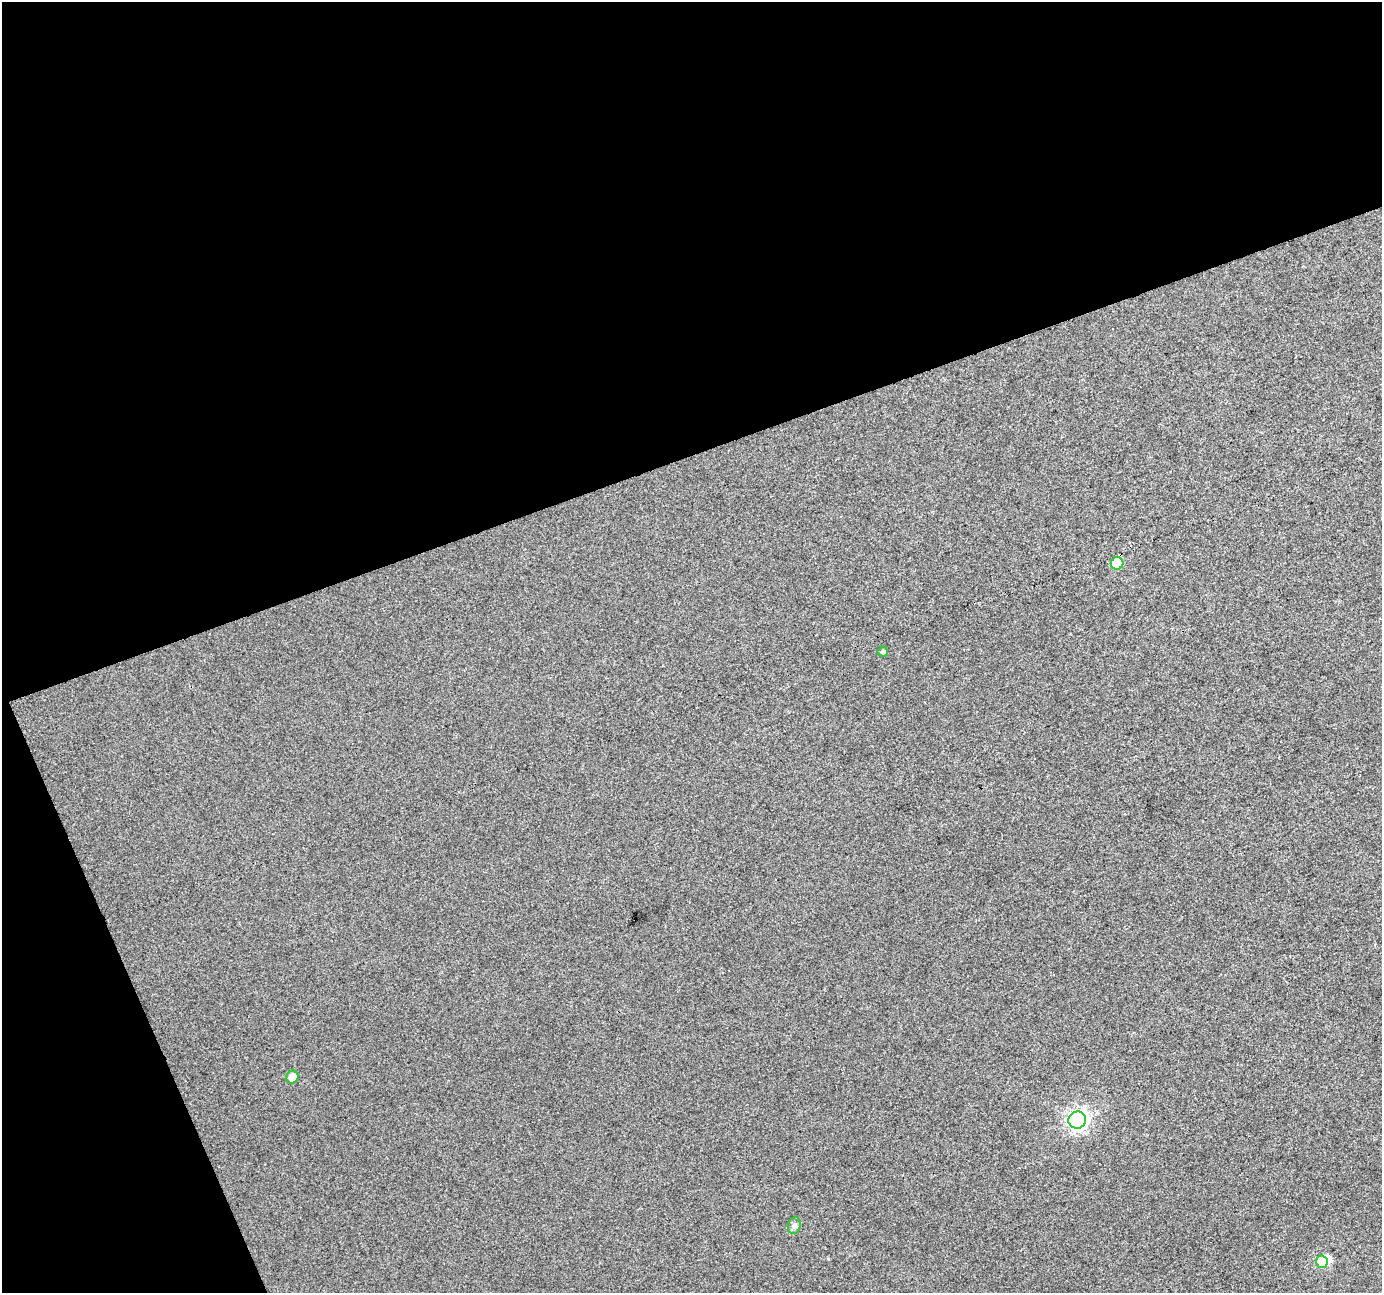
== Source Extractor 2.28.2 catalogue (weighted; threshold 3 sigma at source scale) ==
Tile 1 of 2 x 2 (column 1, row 1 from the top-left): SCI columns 1-1380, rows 1340-2630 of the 2764 x 2696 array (HDU 1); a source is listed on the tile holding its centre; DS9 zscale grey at full resolution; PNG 1384 x 1295 px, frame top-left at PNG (2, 2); each listed source drawn as its Kron ellipse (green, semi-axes under 4 px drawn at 4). Shown black and unused: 40% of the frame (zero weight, under 3 of 4 exposures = <1% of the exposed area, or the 3 px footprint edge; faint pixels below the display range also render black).
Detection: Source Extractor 2.28.2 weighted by HDU 2 'WHT'; one run over the whole footprint, this tile lists its part. Background 0.0154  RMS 0.011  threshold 0.05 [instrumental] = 3 sigma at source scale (4.5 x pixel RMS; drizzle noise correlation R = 1.50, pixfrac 1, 0.0396/0.0396 arcsec/px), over >= 5 px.
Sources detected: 7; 1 inside a brighter object's white glare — neither listed nor drawn; the other 6 listed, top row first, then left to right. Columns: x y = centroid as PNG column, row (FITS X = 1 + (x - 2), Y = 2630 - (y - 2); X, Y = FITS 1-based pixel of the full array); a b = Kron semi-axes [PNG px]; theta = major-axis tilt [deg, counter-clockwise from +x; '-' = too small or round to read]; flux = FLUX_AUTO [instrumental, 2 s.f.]
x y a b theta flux
1117 563 6 6 - 27
883 651 5 5 - 2.2
292 1077 6 6 - 12
1077 1120 9 8 - 340
794 1226 8 6 75 3.3
1322 1262 6 5 - 29